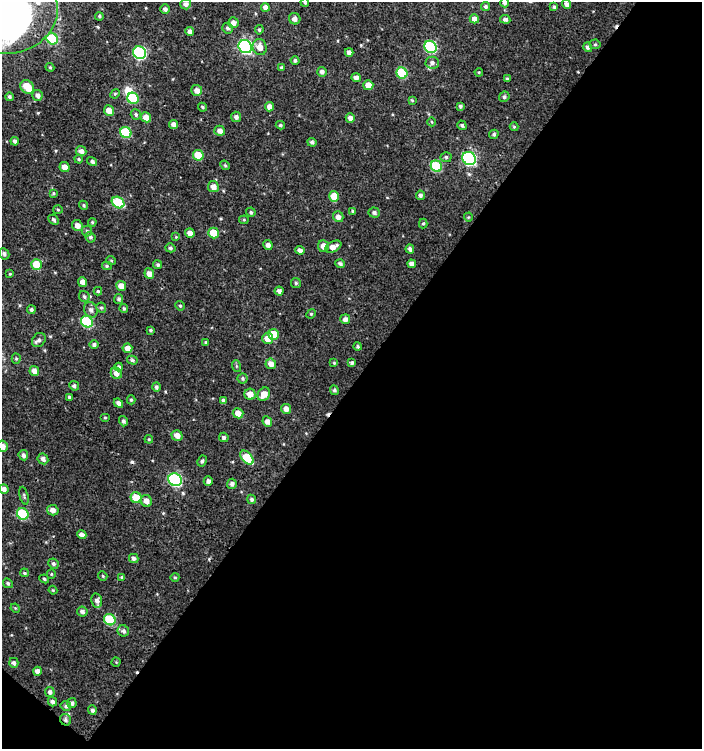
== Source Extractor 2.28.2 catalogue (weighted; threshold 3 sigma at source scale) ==
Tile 4 of 2 x 2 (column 2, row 2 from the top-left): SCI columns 754-1453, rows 2-748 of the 1502 x 1496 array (HDU 1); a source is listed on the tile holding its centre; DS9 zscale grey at full resolution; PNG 704 x 751 px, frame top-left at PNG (2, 2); each listed source drawn as its Kron ellipse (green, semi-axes under 4 px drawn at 4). Shown black and unused: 50% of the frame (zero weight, under 3 of 4 exposures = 1% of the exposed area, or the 3 px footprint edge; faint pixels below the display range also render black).
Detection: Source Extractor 2.28.2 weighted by HDU 2 'WHT'; one run over the whole footprint, this tile lists its part. Background 0.00192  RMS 0.0025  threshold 0.0112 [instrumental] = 3 sigma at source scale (4.5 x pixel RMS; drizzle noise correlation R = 1.50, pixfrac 1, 0.0396/0.0396 arcsec/px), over >= 5 px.
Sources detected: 204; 1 inside a brighter object's white glare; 3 cosmic-ray / hot-pixel residue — neither listed nor drawn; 3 inside a brighter listed object's ellipse — not listed separately; the other 197 listed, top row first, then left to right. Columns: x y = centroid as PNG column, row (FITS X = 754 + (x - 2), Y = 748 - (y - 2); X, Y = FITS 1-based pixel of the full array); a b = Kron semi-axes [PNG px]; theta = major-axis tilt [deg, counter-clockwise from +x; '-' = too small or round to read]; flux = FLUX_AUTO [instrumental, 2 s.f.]
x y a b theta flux
305 2 4 3 - 0.29
505 3 4 4 - 0.66
186 4 5 5 - 0.89
566 4 5 4 - 0.93
485 6 4 4 - 0.45
265 7 4 4 - 1.2
554 7 4 3 - 0.46
165 9 5 4 - 0.75
7 10 51 44 5 270
99 16 4 4 - 0.42
295 19 6 5 - 1
474 19 4 4 - 1.5
505 19 5 4 - 0.73
233 23 5 5 - 1.2
228 28 5 5 - 0.6
259 30 4 3 - 0.37
190 32 4 4 - 0.93
52 39 6 5 - 14
595 44 5 5 - 0.38
245 47 7 6 - 48
260 47 8 7 - 2
430 47 6 5 - 21
588 47 5 4 - 0.69
349 52 4 4 - 1.1
139 53 7 6 - 30
295 60 4 4 - 0.5
432 63 6 6 - 0.76
50 67 4 4 - 0.28
282 68 4 4 - 0.41
322 72 5 5 - 0.85
479 72 4 3 - 0.21
402 73 6 5 - 10
356 78 4 4 - 0.99
507 79 4 3 - 0.43
368 85 5 5 - 1.9
27 87 7 6 - 4.8
197 90 5 5 - 1.4
115 94 5 4 - 0.3
37 95 5 5 - 0.85
9 97 4 4 - 0.45
504 97 5 5 - 0.51
133 98 6 5 - 11
412 100 4 4 - 0.32
460 106 3 3 - 0.48
202 107 4 3 - 0.33
269 107 4 4 - 1.3
109 111 5 5 - 2.1
136 115 5 4 - 0.49
146 117 5 4 - 2.2
236 117 5 5 - 0.81
350 118 5 4 - 1.2
432 122 4 3 - 0.18
173 124 5 4 - 1.1
280 125 4 3 - 0.36
462 125 5 4 - 0.43
514 127 4 4 - 0.26
220 131 5 5 - 1.3
126 132 6 5 - 13
494 134 5 4 - 0.45
15 141 4 4 - 0.64
312 142 4 4 - 0.64
81 151 5 4 - 1
198 155 5 5 - 6.5
446 157 5 5 - 0.47
469 158 7 6 - 40
79 159 4 3 - 0.29
92 162 5 4 - 0.52
225 165 5 4 - 0.3
436 166 6 5 - 12
65 167 5 4 - 1.5
213 187 5 5 - 1.7
53 193 4 3 - 0.28
420 195 5 4 - 0.65
334 196 5 5 - 4
118 202 7 5 -34 12
84 205 5 4 - 0.33
58 210 5 3 - 0.24
353 211 4 3 - 0.36
251 212 5 4 - 0.45
374 212 6 5 - 0.6
338 217 5 5 - 1.2
468 217 4 4 - 0.25
54 220 5 4 - 0.46
244 220 4 4 - 0.29
92 222 4 3 - 0.29
423 223 5 4 - 0.34
77 225 5 5 - 1.5
87 231 5 5 - 0.4
190 233 5 4 - 1.6
214 233 5 5 - 5.3
90 237 5 5 - 0.41
176 237 4 4 - 0.18
268 245 5 4 - 1
323 246 6 5 - 2
333 247 9 5 26 1.7
170 248 5 4 - 0.44
410 249 4 4 - 0.8
300 250 5 4 - 0.81
4 254 6 5 - 0.63
111 260 5 3 - 0.25
36 264 5 5 - 4.8
340 264 5 4 - 0.59
412 264 4 4 - 1.1
158 265 4 4 - 0.52
107 266 5 4 - 0.34
10 274 4 3 - 0.19
149 274 5 4 - 1.4
83 282 5 4 - 1.4
296 283 5 5 - 0.39
121 286 5 4 - 1.9
98 291 4 4 - 0.31
279 291 4 4 - 0.79
84 297 6 5 - 0.47
119 299 5 4 - 0.49
180 306 5 4 - 0.32
101 308 5 5 - 0.41
124 308 4 4 - 0.36
31 310 4 4 - 0.48
91 310 8 6 -63 0.91
311 314 5 4 - 0.3
345 319 5 5 - 1
87 322 6 5 - 15
151 330 3 3 - 0.34
273 334 5 5 - 4.4
268 338 6 5 - 2.8
39 340 8 6 50 0.75
206 343 3 3 - 0.31
94 345 4 4 - 0.64
358 346 4 4 - 0.4
127 348 5 5 - 1.5
16 359 5 4 - 0.33
132 360 5 4 - 0.46
334 363 4 4 - 0.23
352 363 4 3 - 0.48
271 364 5 5 - 1.5
236 366 6 4 -71 0.28
119 367 4 3 - 0.6
34 371 5 4 - 1.3
116 373 6 5 - 1.5
243 378 5 5 - 0.45
74 386 5 4 - 0.62
156 387 5 4 - 0.56
334 390 5 4 - 0.46
250 394 5 5 - 2
264 394 7 5 51 2.4
69 397 3 3 - 0.37
131 400 4 4 - 0.35
223 401 4 3 - 0.6
118 403 5 4 - 0.86
286 409 5 5 - 1.3
238 413 5 5 - 2
105 418 4 3 - 0.23
123 421 5 4 - 0.59
267 421 5 4 - 1
177 435 5 5 - 1.7
224 437 5 4 - 0.54
149 439 4 4 - 0.3
2 446 5 5 - 1.5
23 455 5 4 - 0.82
247 458 8 5 -47 6.6
43 459 6 5 - 0.88
202 461 5 4 - 0.53
175 480 7 6 - 34
208 481 5 4 - 0.76
232 484 5 5 - 0.8
4 489 5 4 - 0.99
24 496 9 3 -75 0.35
136 498 6 5 - 5.8
252 499 5 4 - 0.59
146 501 6 5 - 1.6
53 510 6 5 - 1.2
23 514 6 5 - 13
82 535 5 4 - 1.1
134 558 5 4 - 0.67
53 564 5 5 - 0.55
24 573 4 3 - 0.31
51 574 5 4 - 0.29
103 576 5 4 - 0.3
122 577 4 4 - 0.39
175 577 4 4 - 0.25
44 579 5 4 - 0.33
8 583 5 4 - 0.46
53 590 4 4 - 0.25
97 601 7 5 -79 0.82
15 608 5 4 - 0.25
82 611 5 5 - 0.76
110 620 6 5 - 12
123 631 6 5 - 0.65
116 662 4 4 - 0.24
14 663 5 4 - 0.61
37 671 4 4 - 1.2
50 692 5 5 - 0.71
52 702 5 4 - 0.75
72 703 5 4 - 0.62
66 706 5 4 - 0.54
92 710 5 4 - 0.61
66 720 6 5 - 0.66
Overlapping masked pixels (flux is a lower limit): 2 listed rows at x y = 7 10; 66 720
Isophote crosses this tile's border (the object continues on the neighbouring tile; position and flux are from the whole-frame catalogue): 4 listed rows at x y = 305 2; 505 3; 7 10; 2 446